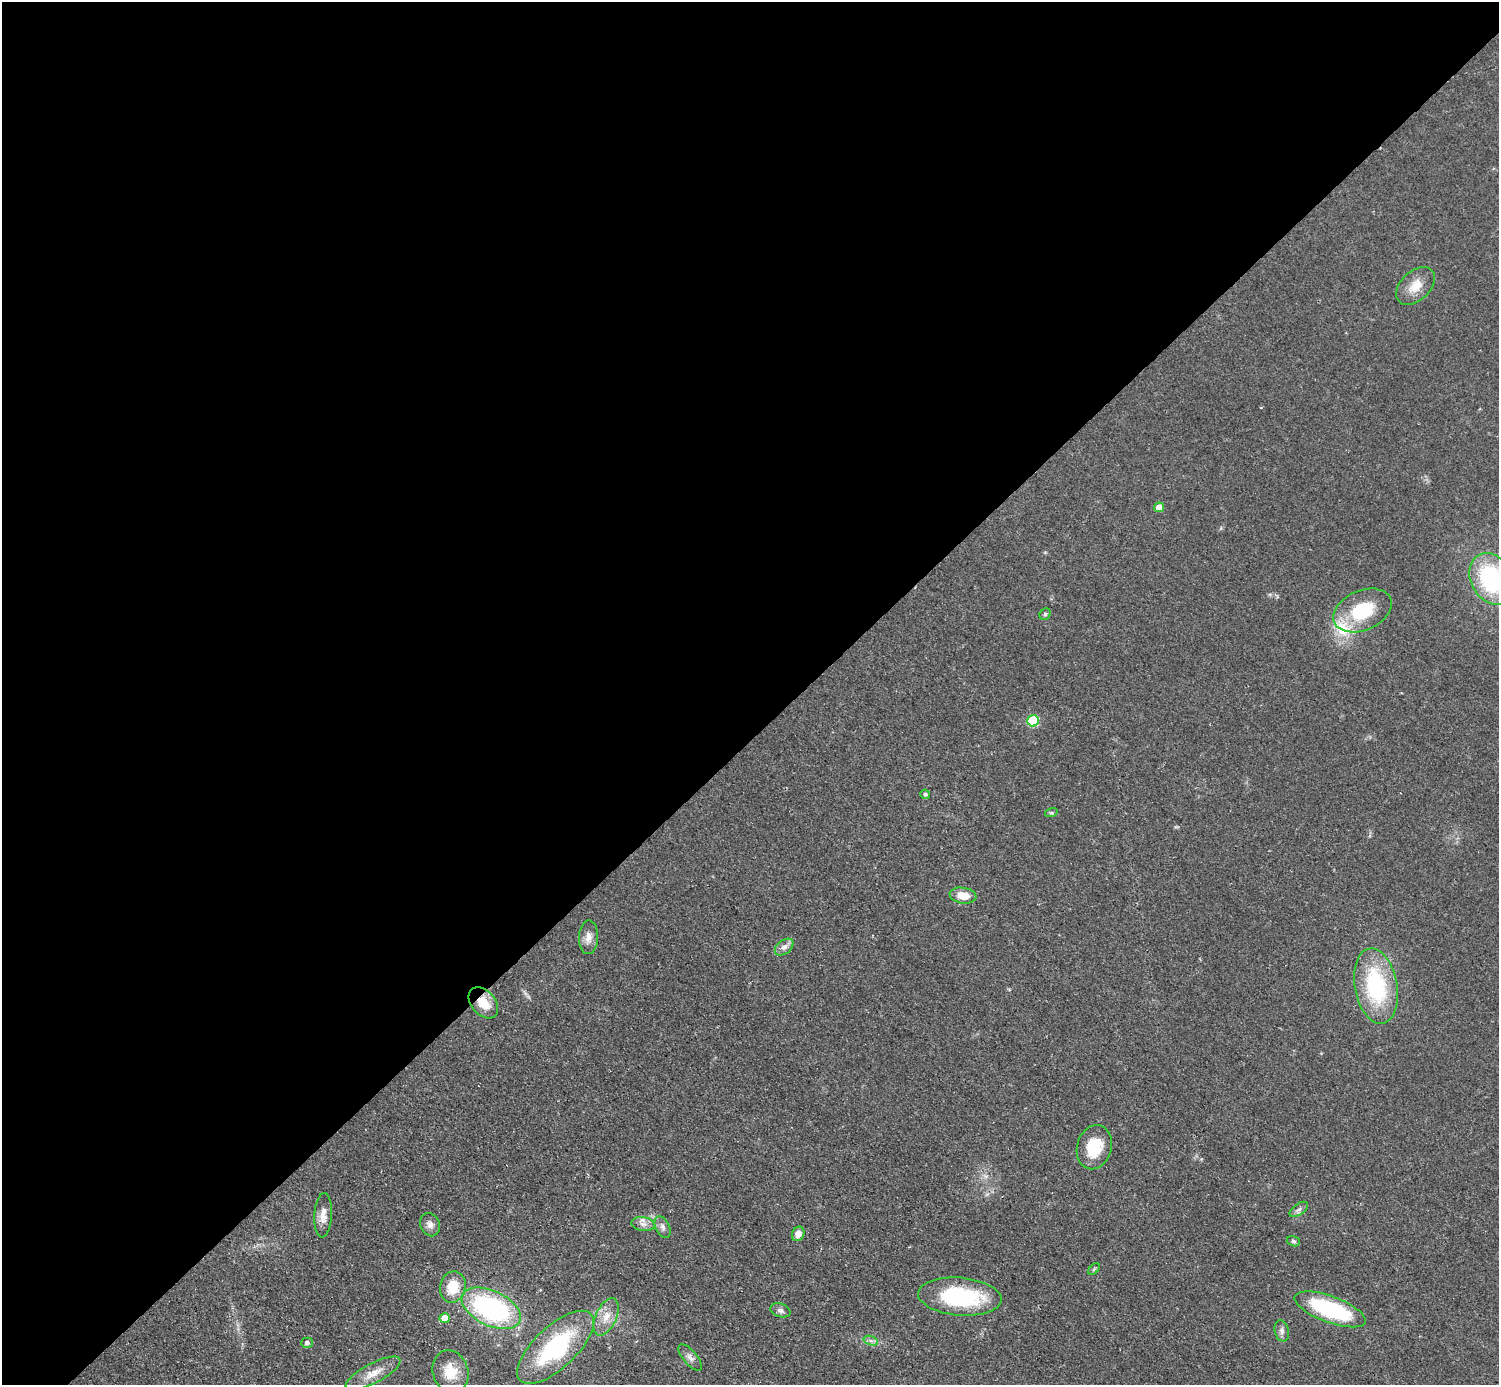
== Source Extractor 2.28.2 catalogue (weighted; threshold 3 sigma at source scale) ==
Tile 2 of 4 x 4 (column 2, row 1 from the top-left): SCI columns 1502-2998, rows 4456-5838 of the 5993 x 5993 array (HDU 1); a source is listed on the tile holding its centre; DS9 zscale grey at full resolution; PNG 1501 x 1387 px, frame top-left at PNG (2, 2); each listed source drawn as its Kron ellipse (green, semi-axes under 4 px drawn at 4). Shown black and unused: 53% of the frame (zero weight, under 2 of 3 exposures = <1% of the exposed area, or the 3 px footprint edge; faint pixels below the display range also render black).
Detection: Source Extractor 2.28.2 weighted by HDU 2 'WHT'; one run over the whole footprint, this tile lists its part. Background 0.0509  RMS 0.0071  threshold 0.0321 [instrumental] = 3 sigma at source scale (4.5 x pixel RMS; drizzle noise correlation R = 1.50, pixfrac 1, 0.05/0.05 arcsec/px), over >= 5 px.
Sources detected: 37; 1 inside a brighter listed object's ellipse — not listed separately; the other 36 listed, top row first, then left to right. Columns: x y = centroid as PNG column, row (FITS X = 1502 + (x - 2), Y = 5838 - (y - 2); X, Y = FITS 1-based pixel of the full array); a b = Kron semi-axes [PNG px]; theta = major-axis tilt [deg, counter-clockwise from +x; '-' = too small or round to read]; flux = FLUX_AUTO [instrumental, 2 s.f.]
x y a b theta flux
1415 286 23 14 44 12
1159 507 5 5 - 7.5
1491 579 27 20 -62 81
1362 610 30 20 24 39
1045 614 6 5 - 1.2
1033 721 6 5 - 40
925 794 5 4 - 1.3
1051 813 6 4 17 1.1
963 896 13 8 -9 11
588 937 17 9 89 6.2
784 947 10 6 38 3.7
1376 986 38 21 -80 70
483 1003 18 12 -49 13
1094 1147 22 17 73 25
1299 1209 10 5 35 2.3
323 1215 22 9 87 7.3
643 1224 12 7 -7 4.1
430 1225 12 9 -67 4.2
663 1227 11 7 -64 3.1
798 1234 7 6 - 5.5
1293 1241 7 5 -17 1.4
1094 1269 7 4 46 1.1
453 1287 16 12 78 19
960 1297 42 19 -5 70
491 1308 31 17 -25 130
1330 1309 37 13 -20 76
780 1310 10 6 -18 2.8
606 1317 20 10 65 10
445 1318 5 5 - 13
1282 1331 11 7 -75 2.9
871 1341 7 4 -19 2.1
307 1343 5 5 - 2.3
556 1347 48 21 43 84
690 1357 16 7 -49 3.7
450 1372 22 17 -71 16
373 1373 30 10 28 11
Overlapping masked pixels (flux is a lower limit): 1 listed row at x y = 483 1003
Isophote crosses this tile's border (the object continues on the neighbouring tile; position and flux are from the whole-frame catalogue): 1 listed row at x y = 1491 579